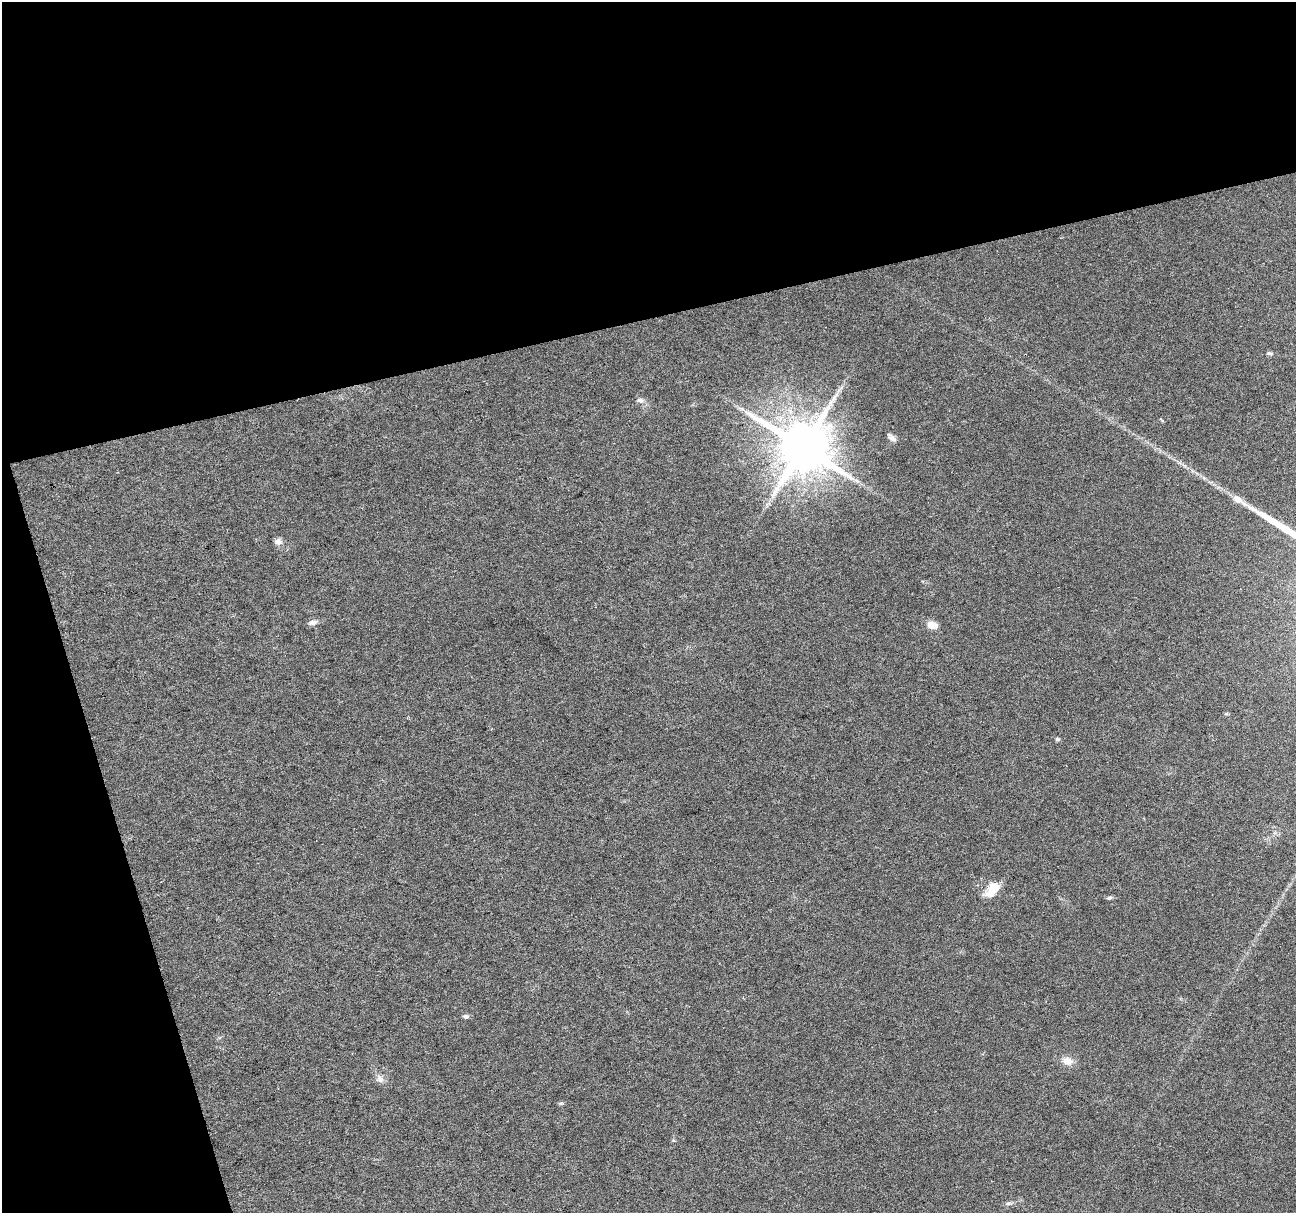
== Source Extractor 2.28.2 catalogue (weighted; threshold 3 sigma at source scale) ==
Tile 1 of 2 x 2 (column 1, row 1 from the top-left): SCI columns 2-1295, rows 1259-2469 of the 2590 x 2501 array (HDU 1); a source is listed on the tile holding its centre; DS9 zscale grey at full resolution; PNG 1298 x 1215 px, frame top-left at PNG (2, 2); no overlay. Shown black and unused: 32% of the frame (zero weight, under 3 of 6 exposures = <1% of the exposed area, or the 3 px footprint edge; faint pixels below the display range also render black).
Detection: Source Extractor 2.28.2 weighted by HDU 2 'WHT'; one run over the whole footprint, this tile lists its part. Background 0.0265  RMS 0.0048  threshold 0.0197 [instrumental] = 3 sigma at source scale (4.09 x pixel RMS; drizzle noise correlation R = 1.36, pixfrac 0.8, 0.0396/0.0396 arcsec/px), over >= 5 px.
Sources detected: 16; all 16 listed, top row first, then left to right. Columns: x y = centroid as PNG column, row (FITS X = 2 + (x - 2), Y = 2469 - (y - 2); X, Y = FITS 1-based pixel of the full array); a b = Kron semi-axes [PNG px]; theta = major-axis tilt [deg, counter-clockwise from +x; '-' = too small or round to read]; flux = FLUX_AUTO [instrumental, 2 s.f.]
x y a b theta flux
1270 353 7 5 -10 0.9
834 398 14 6 66 2.7
640 400 9 7 -9 1.6
892 438 12 7 -40 1.8
803 447 14 13 - 3000
278 541 10 8 -2 1.9
313 622 12 6 10 1.9
932 625 10 7 -13 4.9
1057 739 6 5 - 0.72
993 889 19 10 53 8.8
1110 898 7 5 26 0.78
466 1016 8 5 -5 1.2
1067 1061 14 10 -13 4.1
380 1079 12 8 -55 2.5
561 1103 6 4 18 0.61
1008 1203 8 4 8 1